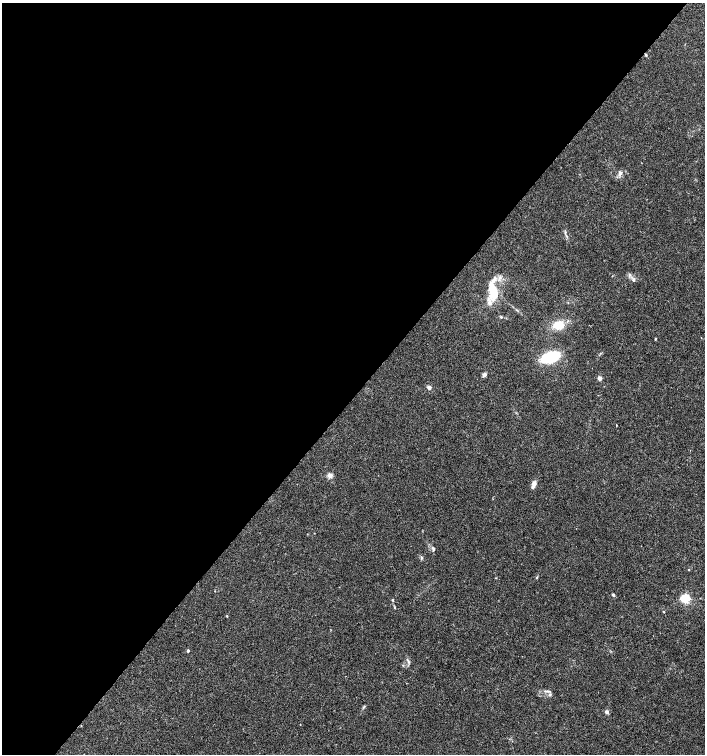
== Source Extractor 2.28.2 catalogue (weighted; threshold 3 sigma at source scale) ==
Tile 5 of 4 x 4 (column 1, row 2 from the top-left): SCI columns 232-1637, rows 3006-4508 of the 6023 x 6017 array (HDU 1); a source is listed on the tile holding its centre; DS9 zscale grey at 2 x 2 block average (1 PNG px = mean of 2 x 2 image px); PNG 707 x 756 px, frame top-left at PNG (2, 3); no overlay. Shown black and unused: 52% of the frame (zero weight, under 3 of 4 exposures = <1% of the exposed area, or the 3 px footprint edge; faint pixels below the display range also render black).
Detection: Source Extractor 2.28.2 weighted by HDU 2 'WHT'; one run over the whole footprint, this tile lists its part. Background 0.0327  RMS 0.0032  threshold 0.0145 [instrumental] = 3 sigma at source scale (4.5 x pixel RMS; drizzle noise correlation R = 1.50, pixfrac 1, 0.0396/0.0396 arcsec/px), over >= 5 px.
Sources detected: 35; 5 inside a brighter listed object's ellipse — not listed separately; the other 30 listed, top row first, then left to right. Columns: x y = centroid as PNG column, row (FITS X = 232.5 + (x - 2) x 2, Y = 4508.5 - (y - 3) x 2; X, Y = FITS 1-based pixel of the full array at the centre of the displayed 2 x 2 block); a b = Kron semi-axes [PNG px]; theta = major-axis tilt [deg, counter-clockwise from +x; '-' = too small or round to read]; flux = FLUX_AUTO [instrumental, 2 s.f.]
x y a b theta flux
646 55 4 2 - 0.71
620 174 7 4 76 2.5
633 280 5 4 - 1.6
494 294 20 12 76 17
501 317 3 3 - 0.77
568 321 3 2 - 1.1
559 325 8 6 1 18
655 339 3 2 - 0.6
550 357 16 8 18 34
484 375 5 4 - 2.4
600 378 2 2 - 7.8
429 387 2 2 - 5.6
616 425 2 2 - 1.3
330 475 6 5 - 2.8
534 483 6 6 - 2.7
433 549 5 3 - 1.2
421 557 4 3 - 0.83
689 570 3 2 - 0.4
537 577 4 2 - 0.57
613 595 4 3 - 0.97
685 599 3 3 - 84
392 600 3 3 - 0.74
394 607 3 3 - 0.55
663 612 3 2 - 0.57
227 616 2 2 - 0.6
188 651 2 2 - 1.9
408 660 6 2 -41 0.69
548 691 8 2 2 1.1
364 707 4 3 - 0.87
607 712 4 4 - 1.8
Overlapping masked pixels (flux is a lower limit): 1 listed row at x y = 646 55
Diffuse or blended objects may show on this block-average render without a row.